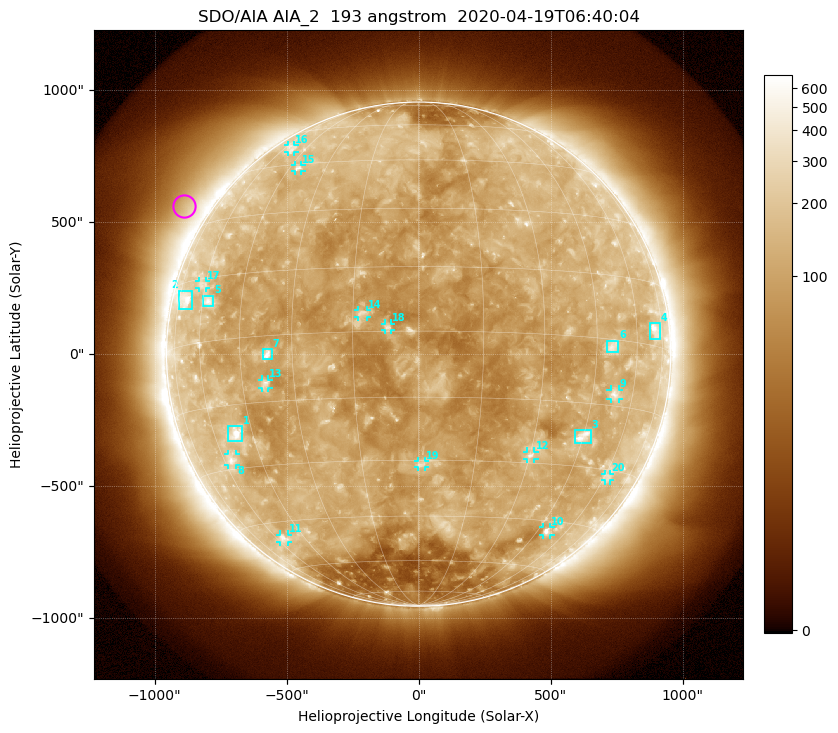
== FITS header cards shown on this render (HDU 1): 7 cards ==
TELESCOP= 'SDO/AIA'
INSTRUME= 'AIA_2'
WAVELNTH=                  193
WAVEUNIT= 'angstrom'
DATE-OBS= '2020-04-19T06:40:04.84'
CTYPE1  = 'HPLN-TAN'
CTYPE2  = 'HPLT-TAN'

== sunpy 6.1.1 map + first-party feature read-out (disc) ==
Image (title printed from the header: SDO/AIA AIA_2  193 angstrom  2020-04-19T06:40:04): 1024 x 1024 px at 2.4 arcsec/px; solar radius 955 arcsec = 398 px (full disc in frame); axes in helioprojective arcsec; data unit not stated in the header (colour bar unlabelled)
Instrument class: DISC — disc imager (sunpy class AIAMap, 193 A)
Bright regions (active regions / flare kernels): reference = the median radial profile (limb darkening/brightening removed); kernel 9 px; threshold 5 sigma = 153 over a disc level ~113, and >= 1.15x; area >= 12 px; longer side >= 10 px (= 24 arcsec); searched inside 0.97 R_sun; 20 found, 20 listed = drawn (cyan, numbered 1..; 13 of them under ~33 arcsec drawn as corner ticks so the feature stays visible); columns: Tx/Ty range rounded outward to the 5 arcsec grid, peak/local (2 s.f.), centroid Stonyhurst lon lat
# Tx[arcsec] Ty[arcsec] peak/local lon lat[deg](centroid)
1 -725..-665 -330..-270 6 -51 -22
2 -910..-860 170..240 3.7 -70 +11
3 590..655 -335..-285 5.6 +45 -23
4 875..915 55..120 4.2 +70 +4
5 -815..-775 180..220 3.6 -57 +9
6 710..755 5..50 3.6 +50 -2
7 -590..-555 -20..20 5.2 -37 -4
8 -725..-690 -420..-380 3.2 -57 -28
9 725..760 -170..-135 3.6 +53 -12
10 470..500 -685..-655 4.3 +49 -48
11 -525..-495 -710..-685 3 -56 -50
12 410..440 -395..-370 3.7 +30 -28
13 -595..-565 -130..-95 3.6 -38 -11
14 -230..-195 140..165 4.2 -13 +4
15 -470..-445 690..715 3 -41 +44
16 -495..-470 765..795 2.2 -54 +52
17 -830..-805 250..275 2.4 -62 +14
18 -130..-105 90..115 5.3 -7 +1
19 -5..25 -430..-405 3.3 +1 -31
20 705..725 -480..-450 2.2 +62 -32
Off-limb structures (1.02-1.3 R_sun): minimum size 162 px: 5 found; the strongest spans PA ~35..70 deg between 1.02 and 1.3 R_sun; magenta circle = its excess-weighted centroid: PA ~60 deg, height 1.1 R_sun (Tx ~-890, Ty ~565 arcsec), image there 1.9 x the reference